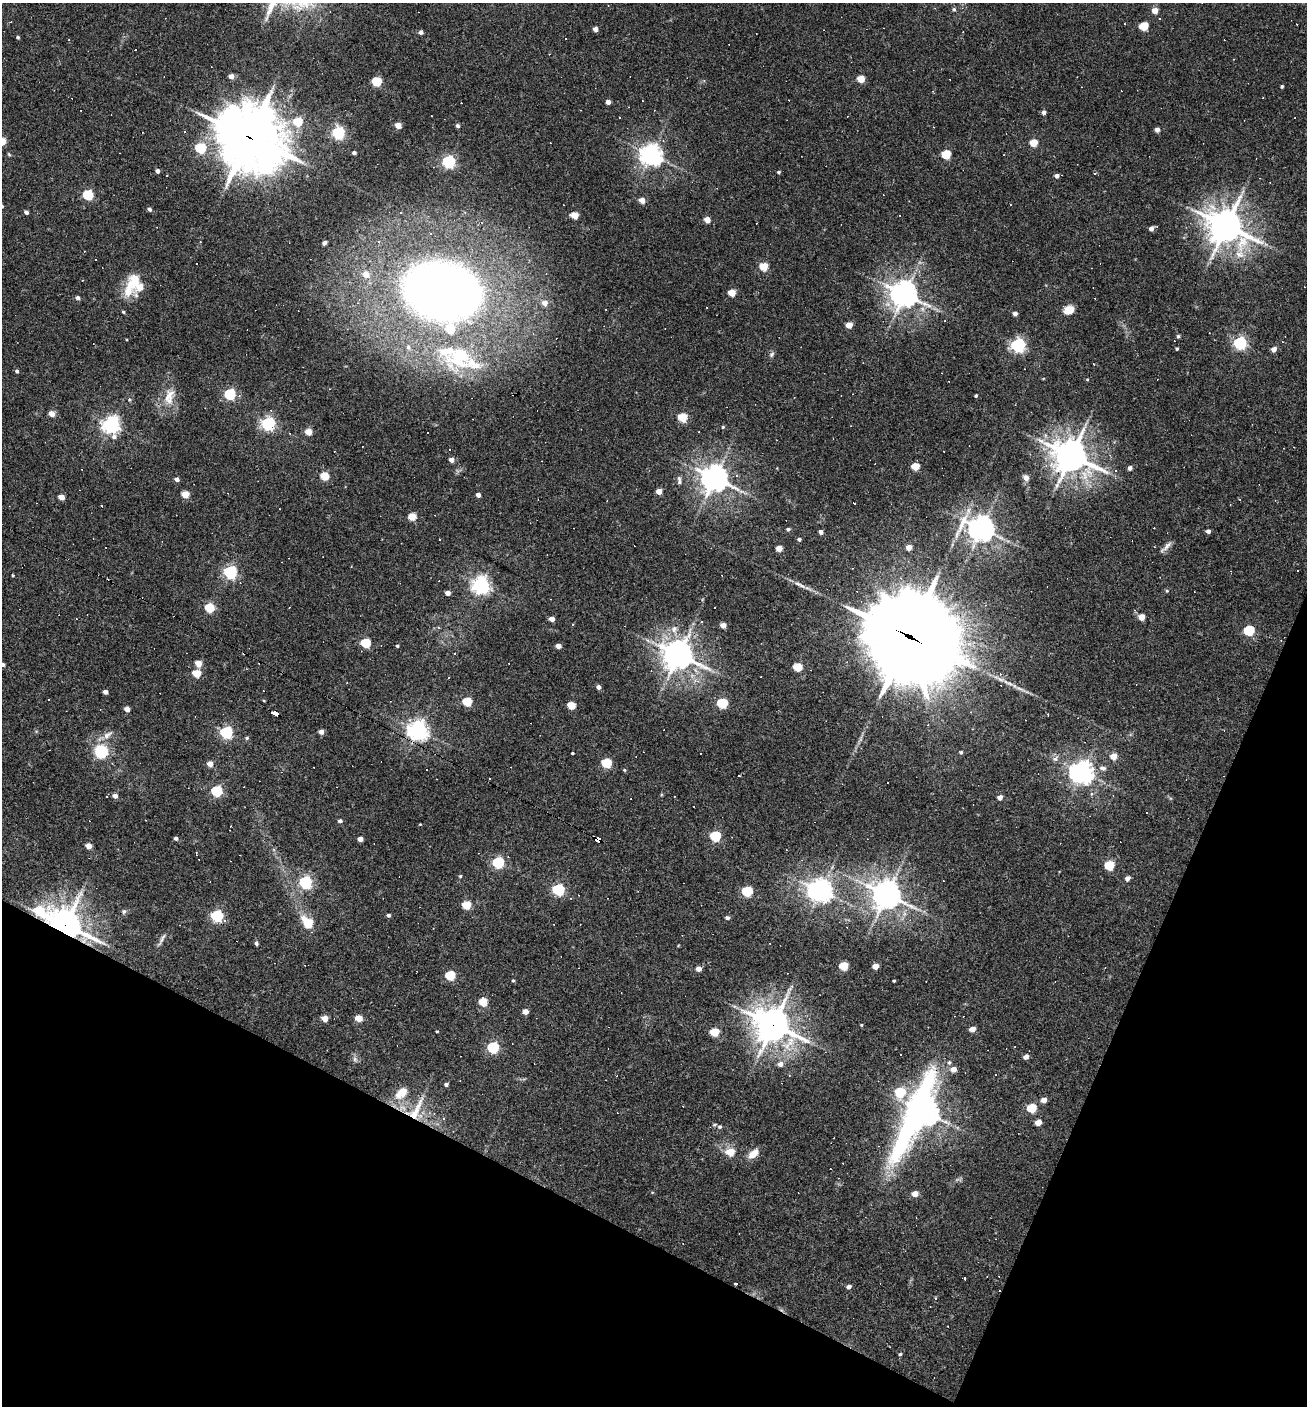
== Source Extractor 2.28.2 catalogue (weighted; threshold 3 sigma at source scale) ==
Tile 15 of 4 x 4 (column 3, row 4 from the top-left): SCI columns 2882-4186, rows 1-1404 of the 5628 x 5617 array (HDU 1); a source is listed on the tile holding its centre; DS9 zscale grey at full resolution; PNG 1309 x 1408 px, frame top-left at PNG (2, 3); no overlay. Shown black and unused: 21% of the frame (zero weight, under 3 of 4 exposures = <1% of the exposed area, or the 3 px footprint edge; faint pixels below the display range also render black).
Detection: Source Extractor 2.28.2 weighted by HDU 2 'WHT'; one run over the whole footprint, this tile lists its part. Background 0.0388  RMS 0.0052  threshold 0.0232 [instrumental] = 3 sigma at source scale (4.5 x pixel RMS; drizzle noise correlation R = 1.50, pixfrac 1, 0.05/0.05 arcsec/px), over >= 5 px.
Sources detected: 302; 78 cosmic-ray / hot-pixel residue — not listed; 8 inside a brighter listed object's ellipse — not listed separately; the other 216 listed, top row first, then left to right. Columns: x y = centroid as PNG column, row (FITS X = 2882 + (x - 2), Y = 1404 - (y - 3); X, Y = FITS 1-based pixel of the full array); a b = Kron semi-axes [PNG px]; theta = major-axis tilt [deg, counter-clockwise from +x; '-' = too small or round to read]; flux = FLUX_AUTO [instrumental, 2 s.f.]
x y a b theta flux
954 9 5 4 - 0.87
1155 10 4 4 - 6.9
1297 24 3 2 - 0.51
1144 26 5 5 - 20
595 29 4 4 - 3.4
421 32 4 4 - 1.7
18 37 4 4 - 0.73
69 40 3 2 - 0.34
136 50 3 3 - 3
231 76 4 4 - 2.9
861 79 5 4 - 12
377 81 5 5 - 30
1282 86 3 3 - 0.64
608 102 4 4 - 2.9
1044 113 5 4 - 1.8
298 122 5 5 - 18
398 125 4 4 - 6.7
457 126 4 4 - 1.2
1157 130 4 4 - 2.5
338 133 5 5 - 81
249 137 24 21 -41 2800
2 141 5 4 - 12
1033 143 5 5 - 13
200 148 5 5 - 37
354 153 4 3 - 1.3
9 154 6 3 -21 0.55
946 154 5 5 - 24
651 155 7 7 - 370
449 162 5 5 - 92
157 171 4 3 - 1.9
778 172 4 3 - 0.82
1057 176 5 5 - 2.1
88 195 5 5 - 40
642 200 4 4 - 6
150 209 5 4 - 1.4
26 212 4 4 - 2
575 215 5 4 - 10
707 220 4 4 - 6
1226 226 12 11 - 990
1151 228 5 5 - 2.2
431 234 4 3 - 0.54
200 242 3 3 - 0.38
325 243 4 3 - 1.1
96 260 2 2 - 0.34
764 267 5 5 - 16
366 274 6 5 - 6.1
135 281 32 13 89 10
442 291 56 41 -11 520
732 293 5 4 - 11
904 294 9 8 - 620
78 298 5 4 - 1.6
545 303 5 5 - 4.1
1069 310 8 6 25 9.9
123 312 4 3 - 0.64
1015 313 4 4 - 2.2
849 325 5 4 - 7.8
1178 336 4 4 - 0.81
1240 343 6 5 - 89
1018 345 6 6 - 120
408 347 6 5 - 1.1
1177 349 4 3 - 0.62
1274 349 5 4 - 3.3
772 354 7 6 - 1.2
473 364 44 18 -11 24
1094 364 3 3 - 1
17 371 4 4 - 0.94
1043 379 4 3 - 0.35
230 394 5 5 - 55
239 396 5 4 - 0.83
976 396 3 3 - 0.73
169 397 25 13 76 8.9
130 400 6 4 0 0.73
51 414 4 4 - 6.6
683 417 5 5 - 21
268 424 6 5 - 110
111 425 7 7 - 200
723 427 5 4 - 0.6
308 432 4 4 - 9.7
1071 455 11 10 - 1000
451 460 4 4 - 3.4
915 466 5 5 - 12
1130 468 4 4 - 1.8
325 476 5 5 - 19
715 478 9 8 - 600
1026 478 6 5 - 3.4
177 479 4 4 - 2.2
679 480 11 5 -84 1.5
659 491 4 4 - 5.6
185 494 5 4 - 12
478 495 4 4 - 2.6
61 497 4 4 - 6.1
854 503 3 3 - 1.1
1230 505 3 2 - 0.31
412 517 5 5 - 14
788 529 4 4 - 0.94
981 529 9 7 -11 580
1208 531 4 4 - 1.6
821 532 4 4 - 1.8
439 539 3 2 - 0.51
799 539 4 4 - 1.1
909 547 4 4 - 4.6
1166 547 19 4 43 2.1
779 548 4 4 - 6.7
230 572 6 5 - 96
481 585 6 6 - 200
1167 591 5 3 - 0.49
448 593 4 4 - 2.9
209 608 5 5 - 25
1142 617 5 4 - 6.7
552 619 4 4 - 3.9
702 622 3 3 - 0.47
723 625 4 4 - 4.5
674 629 9 8 - 3
1249 630 6 5 - 36
908 636 39 26 -31 10000
366 643 5 5 - 28
397 646 4 3 - 0.65
558 646 4 4 - 4.4
678 655 10 9 - 730
198 663 5 4 - 7
3 665 4 4 - 1.4
798 667 5 5 - 20
196 673 5 4 - 16
598 687 4 4 - 2.1
105 692 4 4 - 2.7
49 699 3 3 - 1
467 702 5 5 - 24
722 703 5 5 - 36
571 705 5 5 - 15
127 709 4 4 - 4
275 713 7 3 -25 51
1048 715 3 2 - 0.74
418 730 7 6 - 300
226 732 6 5 - 79
321 732 4 4 - 3.4
247 738 5 4 - 0.79
101 751 19 18 - 16
961 752 4 4 - 0.8
572 753 3 2 - 0.55
1114 756 5 5 - 6.8
1055 759 7 6 - 1.6
606 763 5 5 - 30
210 764 5 4 - 4.4
1103 768 10 5 -10 1.8
624 770 4 4 - 0.55
1082 772 7 7 - 420
739 776 3 2 - 0.56
217 791 5 5 - 46
115 796 5 4 - 2.7
1000 798 4 4 - 3
340 821 4 4 - 1.5
715 836 5 5 - 40
176 838 5 4 - 1.2
360 839 4 4 - 4.1
598 840 6 4 -27 130
88 846 5 4 - 5.6
273 849 4 4 - 0.77
196 855 4 2 - 0.46
498 863 5 5 - 61
1109 865 5 5 - 28
460 876 4 4 - 0.59
1127 878 5 4 - 2.4
305 882 6 5 - 89
558 890 6 5 - 64
747 891 5 5 - 39
820 891 8 7 - 380
887 895 9 8 - 720
466 905 5 5 - 18
39 911 10 7 -17 21
124 911 7 5 49 1.1
389 915 4 4 - 1.3
217 916 6 5 - 68
727 918 5 4 - 1.2
308 922 10 7 -42 14
65 925 12 9 -30 810
162 938 16 4 60 1.7
256 943 5 4 - 1.1
843 966 5 5 - 18
875 966 5 4 - 5.2
699 969 4 4 - 3.9
450 975 5 5 - 30
513 981 4 4 - 0.53
894 981 3 2 - 0.55
483 1002 5 5 - 18
525 1012 4 4 - 4.8
325 1018 5 4 - 6.9
359 1018 5 4 - 9.3
773 1025 12 11 - 940
861 1025 3 3 - 0.41
972 1029 5 4 - 5.2
437 1031 4 3 - 0.4
714 1032 5 5 - 19
493 1047 6 5 - 57
901 1054 3 3 - 1.1
1026 1057 5 4 - 3.1
355 1059 7 4 90 1.1
949 1062 6 5 - 0.93
780 1064 6 6 - 2.7
953 1069 5 5 - 4.3
446 1084 4 4 - 1.3
900 1092 6 5 - 29
402 1093 20 11 44 9
1044 1100 4 4 - 4.5
1032 1108 5 5 - 21
416 1110 38 9 63 11
924 1113 32 14 60 640
1038 1123 5 4 - 6.5
720 1127 7 6 - 1.1
730 1152 6 5 - 12
753 1154 15 8 38 4.9
915 1194 5 4 - 5.8
965 1279 3 3 - 4.5
736 1284 3 3 - 7.6
849 1287 4 4 - 2
936 1298 4 3 - 0.73
900 1354 4 4 - 0.64
Overlapping masked pixels (flux is a lower limit): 12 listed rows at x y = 249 137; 908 636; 678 655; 275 713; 418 730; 598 840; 39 911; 65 925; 773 1025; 416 1110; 924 1113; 736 1284
Isophote crosses this tile's border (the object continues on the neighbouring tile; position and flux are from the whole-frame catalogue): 2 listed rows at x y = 2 141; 3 665